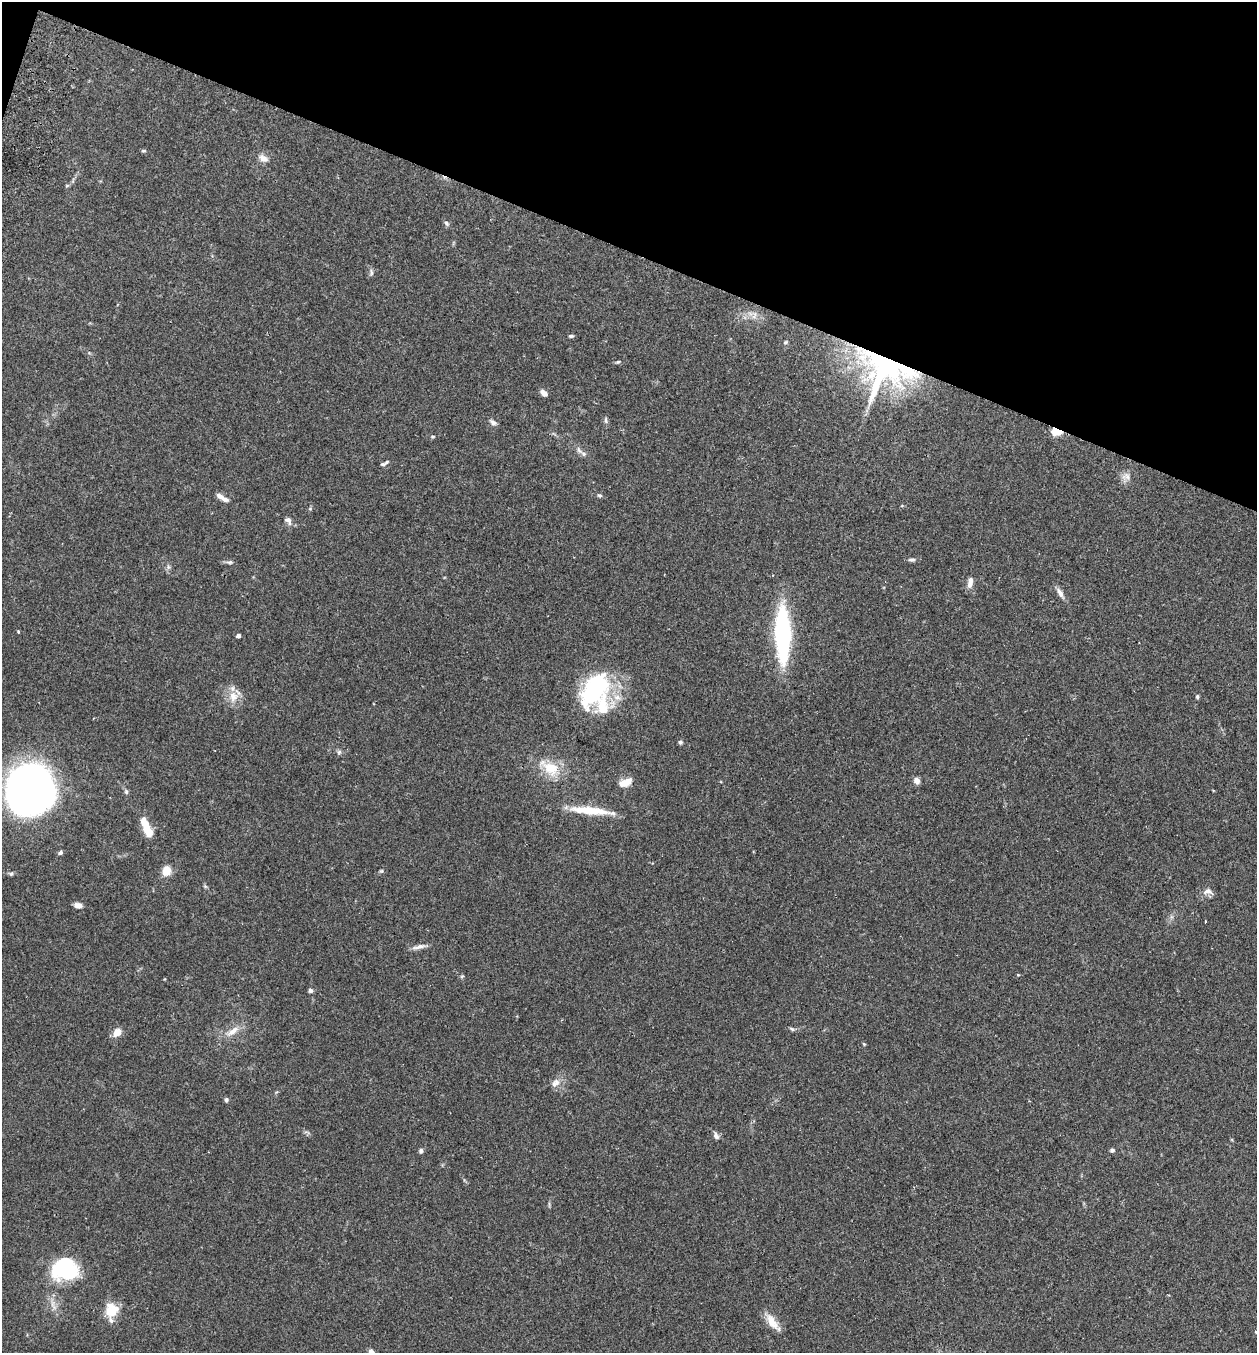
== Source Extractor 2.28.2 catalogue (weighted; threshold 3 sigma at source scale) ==
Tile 2 of 4 x 4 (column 2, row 1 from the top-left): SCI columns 1446-2700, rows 4077-5427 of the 5530 x 5451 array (HDU 1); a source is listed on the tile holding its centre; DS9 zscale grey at full resolution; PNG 1259 x 1355 px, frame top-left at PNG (2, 2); no overlay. Shown black and unused: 19% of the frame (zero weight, under 2 of 3 exposures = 3% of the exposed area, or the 3 px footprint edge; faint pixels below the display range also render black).
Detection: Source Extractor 2.28.2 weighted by HDU 2 'WHT'; one run over the whole footprint, this tile lists its part. Background 0.106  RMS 0.0064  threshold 0.0286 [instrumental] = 3 sigma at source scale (4.5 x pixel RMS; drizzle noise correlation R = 1.50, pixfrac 1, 0.05/0.05 arcsec/px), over >= 5 px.
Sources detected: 72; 1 inside a brighter object's white glare — not listed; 6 inside a brighter listed object's ellipse — not listed separately; the other 65 listed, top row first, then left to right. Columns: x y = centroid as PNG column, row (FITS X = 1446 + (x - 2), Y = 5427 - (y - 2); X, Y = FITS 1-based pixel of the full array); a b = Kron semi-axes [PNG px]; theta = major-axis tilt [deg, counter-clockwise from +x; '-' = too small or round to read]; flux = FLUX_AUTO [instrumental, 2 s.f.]
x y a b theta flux
144 151 6 4 17 0.74
263 158 13 8 -29 4
67 185 6 4 20 0.74
446 223 7 5 -68 1.3
371 272 10 4 -81 1.3
754 316 11 3 59 1.1
571 336 6 4 1 1
786 342 6 4 32 0.74
618 362 6 4 20 0.78
885 368 52 48 -20 160
544 393 8 5 -45 2.9
606 420 9 4 -90 1.2
493 423 8 6 -43 2.3
1057 432 11 7 -11 8.8
433 437 6 4 1 0.75
583 454 8 6 -23 1.8
387 462 8 4 40 0.91
1126 476 13 9 5 3.8
599 495 7 4 -6 0.95
225 499 11 6 -25 2.5
288 520 11 7 -54 2.5
912 560 9 5 -2 1.5
229 562 9 5 6 1.4
970 582 13 6 81 3.7
1060 593 18 5 -59 3
18 632 4 3 - 0.57
783 634 38 11 -89 130
238 635 4 4 - 2
594 690 45 26 56 63
233 696 16 12 -79 7.6
1197 696 6 4 -89 0.92
680 742 5 5 - 1.1
339 752 7 5 45 1.2
550 768 26 14 -33 16
917 781 7 6 - 3.2
625 782 15 8 22 6.6
28 790 38 34 71 420
126 792 7 5 -70 1.1
591 811 54 9 -6 17
145 825 22 10 -73 8.5
60 853 6 5 - 1.2
166 871 10 9 - 7.7
381 871 6 4 17 0.72
205 886 6 4 -19 0.75
1207 891 13 8 5 3.2
78 905 9 6 -11 2.7
1205 921 3 2 - 0.64
419 947 20 5 13 3
1018 975 4 3 - 0.45
462 976 6 4 19 0.69
164 979 4 3 - 0.46
310 991 5 5 - 1.3
792 1029 8 4 -35 1
233 1031 18 8 39 6
117 1032 12 9 42 5
864 1044 5 3 - 0.61
555 1083 13 9 46 4.1
226 1100 5 5 - 1.1
716 1136 10 6 -67 2.1
1112 1150 4 4 - 1.7
421 1151 6 5 - 1.4
64 1270 33 24 19 39
111 1312 21 13 -71 11
772 1322 24 10 -57 7.4
1256 1332 3 3 - 0.95
Overlapping masked pixels (flux is a lower limit): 2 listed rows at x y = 885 368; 1057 432
Isophote crosses this tile's border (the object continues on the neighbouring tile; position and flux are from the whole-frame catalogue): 1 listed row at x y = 1256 1332